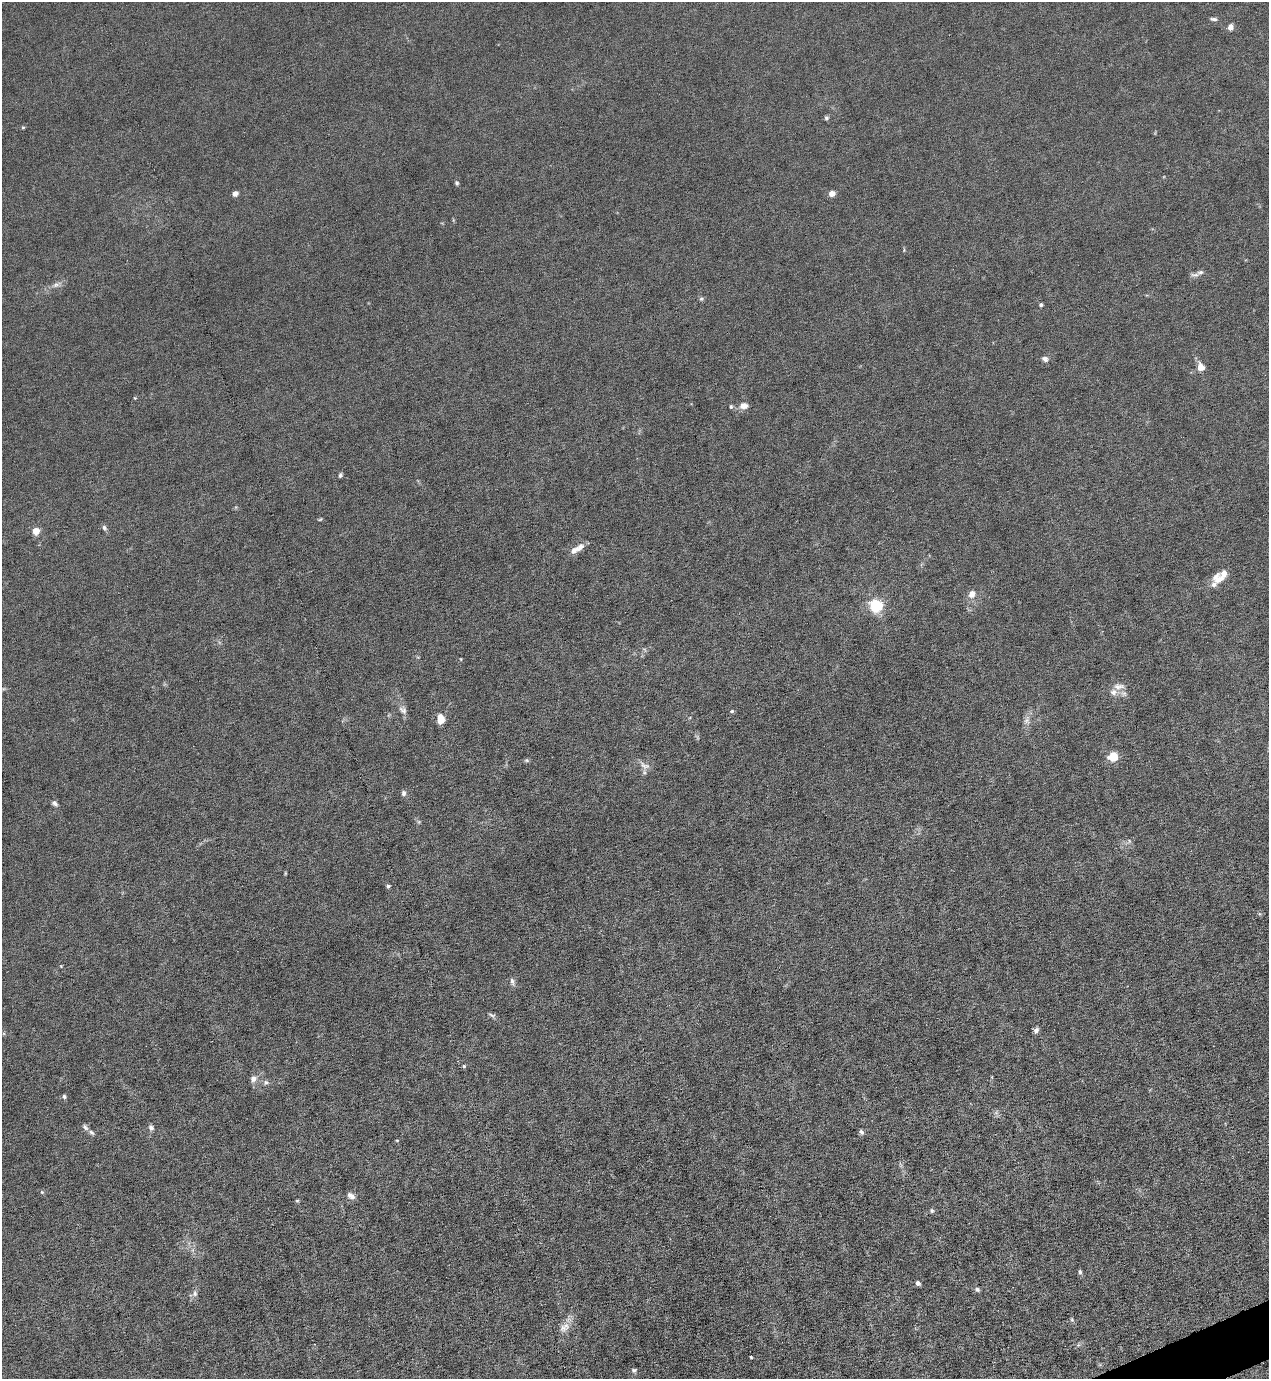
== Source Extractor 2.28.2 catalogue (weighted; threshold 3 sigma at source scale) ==
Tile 6 of 4 x 4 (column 2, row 2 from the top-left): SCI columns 1544-2810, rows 2754-4130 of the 5490 x 5506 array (HDU 1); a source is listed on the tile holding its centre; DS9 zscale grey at full resolution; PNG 1271 x 1381 px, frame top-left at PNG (2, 2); no overlay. Shown black and unused: <1% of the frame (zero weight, under 6 of 12 exposures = <1% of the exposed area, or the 3 px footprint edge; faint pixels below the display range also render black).
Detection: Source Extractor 2.28.2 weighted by HDU 2 'WHT'; one run over the whole footprint, this tile lists its part. Background 0.017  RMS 0.0031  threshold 0.0129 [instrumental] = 3 sigma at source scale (4.09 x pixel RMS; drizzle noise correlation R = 1.36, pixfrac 0.8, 0.05/0.05 arcsec/px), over >= 5 px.
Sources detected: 65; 7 inside a brighter listed object's ellipse — not listed separately; the other 58 listed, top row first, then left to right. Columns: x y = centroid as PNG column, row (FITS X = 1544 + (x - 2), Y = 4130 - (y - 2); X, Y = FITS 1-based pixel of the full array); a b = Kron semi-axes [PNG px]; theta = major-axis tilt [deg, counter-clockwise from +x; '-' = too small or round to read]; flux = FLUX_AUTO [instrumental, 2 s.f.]
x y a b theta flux
1214 19 8 4 -5 0.69
1230 27 7 6 - 1.5
826 118 6 5 - 0.51
23 127 6 4 1 0.29
457 183 6 5 - 0.45
235 194 6 5 - 1.1
832 194 4 4 - 4.2
1195 275 12 5 -4 0.92
56 285 10 6 22 1.2
701 299 6 6 - 0.51
1041 305 4 4 - 0.47
1045 359 8 7 - 1
1200 367 7 6 - 2.7
744 406 9 7 3 2.1
731 407 5 5 - 0.47
340 475 6 4 75 0.49
104 528 8 6 -62 0.73
36 531 4 4 - 6.6
580 547 14 8 42 1.8
1218 579 16 12 -15 3.1
972 594 11 9 58 2
876 606 6 5 - 49
1119 687 16 8 5 2
403 710 12 8 -41 1.3
732 711 5 4 - 0.43
440 719 10 7 90 3.1
1026 721 9 8 - 1.2
1113 756 6 5 - 9.7
526 760 6 4 -42 0.41
644 766 15 9 -20 1.8
404 793 7 6 - 0.88
54 803 8 5 -35 0.82
285 873 5 3 - 0.25
388 886 5 4 - 0.45
61 966 4 4 - 0.23
512 981 10 5 -77 0.87
491 1015 10 3 -25 0.6
1036 1031 9 6 63 0.87
464 1066 5 4 - 0.39
253 1079 10 8 71 1.4
266 1082 7 6 - 0.77
64 1096 6 5 - 0.54
85 1127 10 5 -45 0.85
151 1128 7 6 - 0.94
861 1132 6 5 - 0.77
397 1140 4 3 - 0.23
42 1192 5 5 - 0.38
351 1196 10 6 -34 1.4
297 1201 6 4 1 0.32
932 1211 5 5 - 0.54
1080 1272 6 4 -77 0.53
918 1283 4 4 - 1.3
977 1289 6 6 - 0.67
195 1294 8 7 - 0.94
1072 1319 5 4 - 0.39
564 1327 16 10 31 2.5
751 1357 3 2 - 0.26
634 1370 6 5 - 0.54